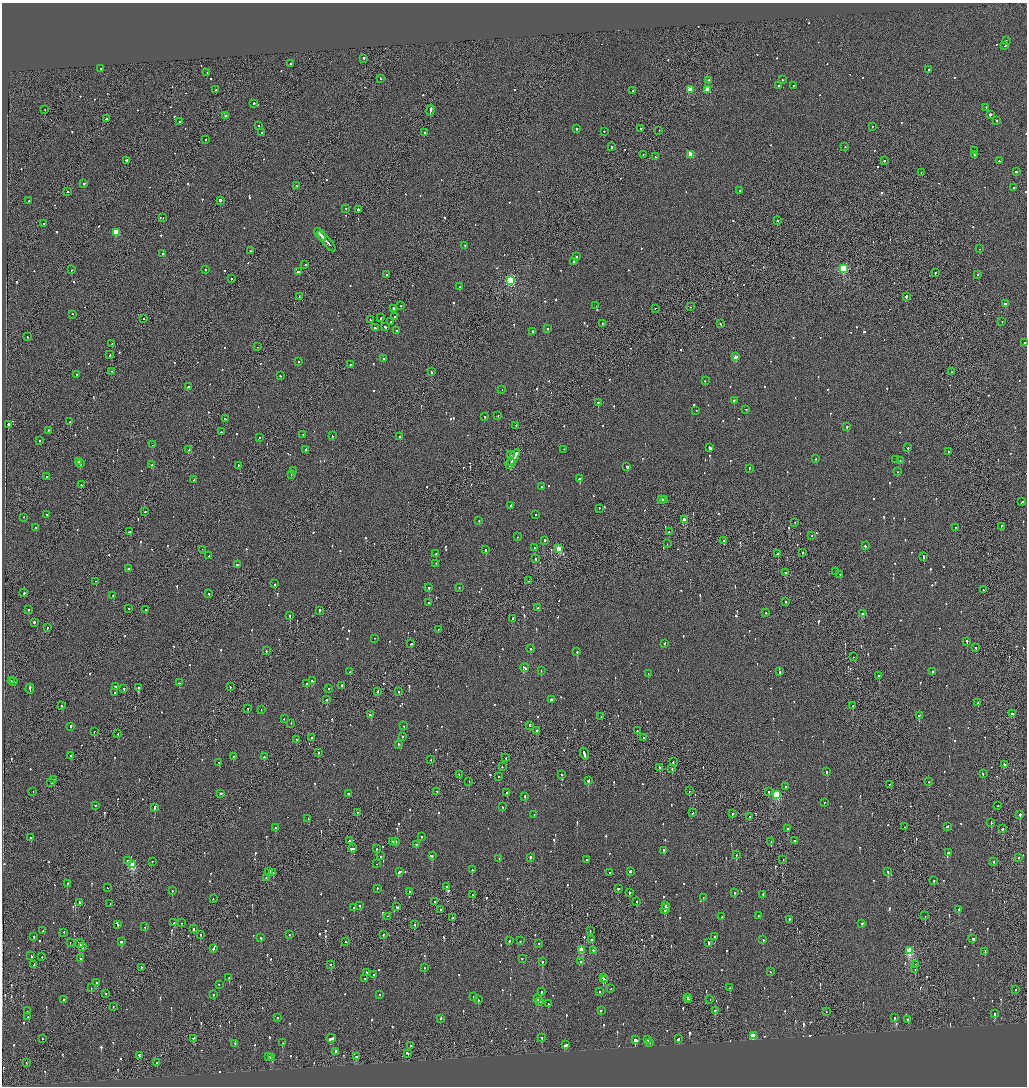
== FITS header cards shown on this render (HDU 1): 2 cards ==
NAXIS1  =                 2050
NAXIS2  =                 2168

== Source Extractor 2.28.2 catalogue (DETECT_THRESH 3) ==
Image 2050 x 2168 px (HDU 1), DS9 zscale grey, zoomed out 1/2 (1 PNG px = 2 x 2 image px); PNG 1029 x 1088 px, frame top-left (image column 2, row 2168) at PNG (2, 3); each listed source drawn as its Kron ellipse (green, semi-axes under 4 px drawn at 4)
Background -0.1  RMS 0.068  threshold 0.203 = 3 sigma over >= 5 px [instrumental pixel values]
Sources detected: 1119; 45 cannot appear on this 1/2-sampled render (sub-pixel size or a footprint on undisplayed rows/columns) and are neither listed nor drawn; of the other 1074, the 500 brightest by FLUX_AUTO listed and drawn (574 fainter detections omitted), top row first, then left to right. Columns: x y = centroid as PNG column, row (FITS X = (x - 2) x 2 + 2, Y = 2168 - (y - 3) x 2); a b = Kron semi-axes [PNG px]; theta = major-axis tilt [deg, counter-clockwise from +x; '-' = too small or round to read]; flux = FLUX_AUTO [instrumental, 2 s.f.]
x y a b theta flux
1006 41 2 2 - 92
1005 46 2 2 - 670
364 59 2 2 - 430
291 64 2 2 - 160
101 69 2 2 - 68
929 70 2 2 - 130
207 73 2 2 - 190
380 79 2 2 - 150
782 80 2 2 - 77
708 81 2 2 - 95
779 86 2 2 - 80
793 86 2 2 - 290
216 90 2 2 - 180
690 90 3 3 - 400
707 90 3 3 - 310
633 91 2 2 - 110
254 104 2 2 - 470
986 108 2 2 - 78
45 110 2 2 - 95
430 111 6 2 78 770
990 115 2 2 - 780
226 116 2 2 - 96
106 119 2 2 - 320
996 121 2 2 - 78
179 122 2 2 - 73
258 126 2 2 - 270
872 127 2 2 - 67
577 129 2 2 - 880
641 129 2 1 - 200
659 131 2 1 - 71
604 132 2 2 - 82
261 133 2 1 - 150
424 133 2 2 - 91
206 140 2 2 - 84
612 147 2 1 - 280
845 147 2 2 - 72
974 151 2 1 - 260
643 155 2 2 - 73
691 155 3 3 - 350
974 155 2 2 - 74
655 157 2 1 - 79
126 161 3 2 - 140
884 161 2 2 - 150
999 161 2 2 - 72
1016 172 2 2 - 310
921 173 2 1 - 120
84 184 2 2 - 160
296 186 2 2 - 620
1013 188 2 2 - 81
739 191 2 2 - 140
68 192 2 2 - 260
29 201 2 1 - 260
220 201 2 2 - 2700
346 209 2 1 - 380
358 210 2 2 - 280
163 218 2 1 - 72
777 221 2 1 - 120
44 224 2 1 - 140
116 233 3 3 - 570
320 235 8 1 -48 450
327 242 13 2 -48 870
465 246 2 2 - 77
980 249 2 1 - 73
250 251 2 1 - 120
162 254 2 2 - 75
576 257 2 2 - 110
574 262 2 2 - 150
305 265 2 2 - 99
843 269 3 3 - 1200
71 270 2 1 - 590
205 270 2 2 - 260
298 272 3 2 - 150
935 273 3 1 - 85
386 275 2 2 - 110
977 275 2 2 - 140
231 279 2 2 - 83
510 281 3 3 - 1700
459 287 2 2 - 88
299 297 2 1 - 75
906 297 4 2 - 240
1005 304 3 2 - 180
401 306 2 2 - 84
596 306 2 2 - 96
690 307 2 1 - 94
393 309 2 2 - 250
655 309 2 1 - 120
72 315 2 2 - 140
395 317 2 2 - 110
381 318 2 2 - 310
143 319 2 2 - 76
370 320 3 2 - 110
391 322 2 2 - 280
1002 322 2 2 - 96
602 324 2 2 - 78
720 324 2 2 - 110
385 327 3 2 - 180
375 328 3 2 - 110
548 329 2 2 - 180
397 331 2 2 - 170
532 332 2 2 - 130
27 337 2 2 - 130
1025 343 2 2 - 110
112 344 2 2 - 89
258 347 2 1 - 87
110 355 2 2 - 110
736 357 3 2 - 190
384 359 2 2 - 480
299 362 2 2 - 96
350 365 2 2 - 95
111 372 2 1 - 75
431 372 2 2 - 180
952 372 2 1 - 81
77 375 2 2 - 97
280 376 2 2 - 70
705 381 2 2 - 75
188 387 2 2 - 150
502 390 2 2 - 89
734 401 2 2 - 180
598 403 2 2 - 190
746 410 2 2 - 230
696 411 2 2 - 130
498 416 2 2 - 73
485 417 2 2 - 93
225 419 3 2 - 190
70 422 2 2 - 120
8 425 2 2 - 1000
516 426 2 2 - 81
847 427 2 2 - 350
48 431 2 2 - 130
222 432 3 1 - 170
303 435 2 2 - 160
332 436 2 2 - 300
400 437 2 2 - 78
259 438 2 2 - 76
39 441 2 2 - 80
152 445 2 2 - 74
710 448 3 2 - 670
908 448 2 2 - 170
189 450 2 2 - 180
306 450 2 2 - 430
564 450 2 1 - 170
948 452 2 2 - 160
510 455 2 2 - 170
514 458 9 2 59 1000
816 459 2 2 - 87
896 460 2 1 - 76
900 461 2 2 - 130
79 462 3 2 - 180
80 464 2 2 - 260
510 464 6 1 59 460
152 465 2 2 - 650
238 466 2 1 - 68
627 467 2 2 - 1300
749 469 2 2 - 83
293 471 2 2 - 100
897 472 2 1 - 160
291 475 2 1 - 78
47 477 2 2 - 130
579 479 2 2 - 900
194 480 2 1 - 120
81 485 2 1 - 140
541 487 2 2 - 69
662 500 4 2 - 290
664 500 3 2 - 180
1022 502 3 2 - 200
511 506 3 2 - 340
599 509 2 2 - 430
145 512 2 1 - 290
46 515 2 2 - 69
536 515 2 1 - 100
23 518 2 2 - 72
684 520 3 2 - 200
479 521 2 2 - 73
795 523 2 2 - 99
1001 527 2 2 - 87
36 528 2 1 - 85
955 528 2 2 - 92
130 532 3 2 - 320
669 532 2 2 - 170
812 536 2 1 - 96
517 537 2 2 - 76
545 541 2 2 - 400
724 541 2 2 - 140
667 544 2 1 - 76
865 546 2 2 - 250
535 548 2 2 - 73
559 549 3 3 - 570
202 550 2 1 - 80
486 550 2 2 - 430
803 553 2 2 - 390
436 554 2 2 - 110
778 554 2 1 - 260
209 556 3 2 - 200
924 557 3 2 - 240
536 559 2 2 - 110
436 564 2 2 - 100
237 565 2 2 - 370
129 569 3 2 - 120
836 572 2 2 - 220
785 573 2 2 - 98
840 575 2 2 - 150
528 581 2 1 - 160
95 582 2 1 - 120
275 584 2 2 - 120
429 588 2 2 - 250
459 588 2 2 - 75
983 590 2 1 - 370
24 593 2 2 - 230
209 594 2 2 - 110
113 596 2 2 - 120
786 602 2 2 - 95
429 603 2 2 - 300
538 608 2 2 - 140
129 609 2 1 - 110
28 610 2 2 - 81
146 610 2 1 - 250
319 611 2 1 - 250
766 613 2 2 - 93
862 614 3 2 - 110
290 616 2 2 - 140
513 619 2 2 - 95
34 623 2 2 - 370
47 628 2 1 - 220
438 630 2 2 - 81
374 639 2 2 - 470
967 642 2 2 - 250
411 644 3 2 - 110
665 644 2 2 - 90
976 648 2 2 - 81
530 649 2 2 - 160
266 651 2 2 - 130
577 652 2 2 - 110
853 657 2 2 - 73
525 668 4 2 - 180
541 671 2 2 - 110
350 672 2 2 - 440
780 672 2 2 - 150
933 672 2 2 - 300
648 674 2 2 - 83
879 676 2 2 - 79
11 681 2 1 - 68
313 681 3 2 - 160
14 682 2 2 - 96
179 683 2 2 - 160
307 684 2 2 - 210
341 686 3 2 - 180
115 687 2 2 - 250
230 687 2 1 - 77
138 688 2 2 - 170
30 689 5 2 - 320
124 689 2 2 - 200
329 689 2 1 - 110
378 692 2 2 - 130
398 692 2 1 - 110
114 693 2 2 - 67
327 700 2 2 - 340
551 700 2 2 - 360
978 703 2 1 - 410
61 706 2 2 - 530
853 706 2 2 - 290
248 709 2 2 - 140
261 710 2 2 - 70
1013 714 4 2 - 210
370 715 2 2 - 200
919 716 2 2 - 200
601 717 2 2 - 87
284 719 2 2 - 110
291 724 2 2 - 82
404 726 2 2 - 82
530 726 3 2 - 280
70 727 2 2 - 130
536 731 4 2 - 1300
637 731 2 1 - 150
94 732 2 1 - 79
118 734 2 2 - 94
402 737 2 2 - 110
311 738 2 1 - 150
644 738 2 1 - 200
297 740 2 1 - 82
398 745 2 2 - 160
318 753 2 1 - 420
584 754 6 2 -72 330
71 756 2 2 - 430
233 757 2 2 - 90
264 757 2 2 - 290
506 758 2 2 - 110
431 760 2 1 - 67
673 762 2 1 - 290
219 763 2 2 - 180
1004 765 2 2 - 290
502 767 2 2 - 67
660 768 3 2 - 1100
672 769 2 2 - 130
827 772 2 2 - 110
983 774 2 2 - 79
459 775 2 2 - 68
562 775 2 1 - 84
498 777 2 1 - 84
54 780 2 2 - 90
588 781 3 2 - 370
469 782 2 1 - 80
929 782 2 2 - 94
51 783 2 2 - 180
889 785 2 1 - 73
785 787 2 2 - 130
689 791 2 1 - 67
33 792 2 1 - 100
437 792 2 2 - 91
768 792 2 2 - 74
506 793 2 1 - 69
221 794 3 2 - 400
349 794 3 2 - 180
777 795 3 3 - 920
525 797 2 2 - 230
824 803 2 2 - 73
95 806 2 2 - 120
998 806 2 1 - 120
502 807 2 2 - 81
154 808 2 2 - 290
357 813 2 2 - 110
693 813 2 2 - 130
733 814 2 2 - 100
534 815 2 2 - 72
1020 815 2 2 - 500
750 817 2 2 - 220
308 819 2 1 - 170
991 823 3 1 - 240
904 827 2 2 - 86
947 827 3 2 - 120
276 828 2 2 - 280
788 829 2 2 - 120
1002 829 2 2 - 88
421 837 2 2 - 140
31 838 2 2 - 190
349 841 2 2 - 300
794 841 2 1 - 91
392 842 2 2 - 160
396 842 2 2 - 160
771 842 2 1 - 110
416 845 2 2 - 160
353 849 4 2 - 240
377 849 2 2 - 200
664 851 2 2 - 750
948 853 2 2 - 160
736 855 2 2 - 160
380 856 2 2 - 82
432 856 2 2 - 440
530 858 2 2 - 420
1018 858 2 2 - 96
499 859 2 2 - 110
586 860 2 2 - 74
783 860 2 2 - 71
128 861 2 2 - 170
152 862 2 2 - 78
994 862 2 2 - 220
376 864 2 1 - 68
133 865 3 3 - 610
472 870 2 2 - 130
269 872 3 1 - 820
399 872 4 2 - 700
630 872 2 2 - 430
888 872 2 2 - 220
273 873 2 1 - 240
610 873 2 2 - 86
266 878 2 2 - 83
934 881 2 2 - 120
67 884 2 2 - 74
447 887 2 2 - 120
107 888 2 2 - 99
377 889 2 2 - 100
618 889 2 2 - 140
172 891 2 1 - 71
409 892 2 2 - 120
629 893 2 2 - 280
734 893 2 2 - 470
472 895 2 2 - 170
763 895 2 1 - 83
703 898 2 2 - 74
213 899 2 2 - 72
435 902 2 2 - 92
637 902 2 1 - 150
79 903 3 2 - 190
110 904 2 1 - 78
360 906 2 2 - 67
665 906 2 2 - 89
397 907 3 2 - 220
354 908 2 2 - 240
665 909 5 2 - 360
441 910 2 2 - 210
959 910 2 2 - 350
758 916 2 2 - 99
925 916 2 2 - 390
388 917 2 2 - 69
722 917 2 2 - 88
453 918 4 2 - 300
789 920 2 2 - 190
174 923 2 2 - 430
182 923 2 1 - 150
862 924 2 2 - 540
117 925 3 2 - 240
415 925 2 2 - 72
145 927 2 2 - 72
194 929 2 1 - 2300
43 931 2 2 - 180
590 931 2 2 - 110
64 933 2 2 - 68
200 935 2 1 - 290
290 935 2 2 - 82
383 935 2 1 - 98
34 937 2 2 - 280
714 937 2 2 - 120
261 938 2 2 - 430
973 939 3 2 - 180
592 940 2 2 - 76
763 940 2 2 - 230
509 941 2 2 - 110
520 941 2 2 - 83
121 942 2 2 - 110
346 942 2 2 - 160
70 943 2 1 - 86
708 943 3 2 - 640
80 944 4 2 - 320
539 944 2 2 - 110
82 947 2 2 - 86
213 949 3 2 - 340
581 950 3 2 - 400
593 951 2 2 - 310
909 951 4 3 - 930
985 952 3 2 - 120
31 956 3 2 - 160
42 957 2 1 - 81
81 959 2 1 - 79
522 959 2 2 - 71
542 962 2 2 - 290
580 962 2 2 - 110
34 965 3 2 - 240
331 965 2 1 - 190
916 965 2 2 - 100
141 968 2 2 - 92
424 968 2 1 - 120
915 970 2 1 - 70
770 972 2 1 - 110
367 973 2 2 - 120
374 975 2 2 - 81
229 978 2 2 - 400
603 978 2 2 - 530
365 979 2 2 - 71
605 980 3 2 - 130
97 983 2 2 - 410
219 985 2 2 - 87
91 988 2 1 - 74
730 988 2 2 - 79
611 989 2 2 - 82
1016 990 2 1 - 67
541 992 2 2 - 69
600 992 2 2 - 120
106 993 2 2 - 86
213 995 2 2 - 98
380 995 2 2 - 73
474 997 2 2 - 69
687 998 3 2 - 480
537 999 3 2 - 300
63 1000 2 2 - 110
478 1000 2 2 - 100
688 1000 2 2 - 210
710 1000 2 1 - 200
539 1002 2 2 - 120
548 1004 2 2 - 110
113 1007 2 2 - 67
27 1011 2 2 - 67
601 1011 2 1 - 190
715 1011 2 2 - 100
826 1012 2 1 - 82
994 1014 2 2 - 140
28 1017 2 2 - 100
278 1018 2 2 - 100
894 1018 2 2 - 120
440 1019 2 2 - 130
907 1020 2 2 - 91
753 1036 3 3 - 820
542 1038 3 2 - 86
42 1039 2 2 - 82
193 1039 2 2 - 490
331 1039 4 2 - 380
678 1039 3 2 - 130
635 1040 4 3 - 450
648 1040 2 2 - 89
282 1043 2 2 - 120
650 1043 2 2 - 72
234 1044 2 1 - 110
566 1045 3 2 - 300
410 1046 2 2 - 210
336 1052 2 2 - 720
407 1054 4 2 - 170
139 1056 3 2 - 500
269 1057 2 1 - 92
356 1057 2 2 - 100
272 1058 3 2 - 210
26 1063 2 1 - 140
157 1063 2 2 - 120
At the frame edge (FLAGS 8, measured only in part): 1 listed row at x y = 1025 343
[574 fainter detections neither listed nor drawn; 45 sub-pixel or undisplayed-footprint detections neither listed nor drawn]